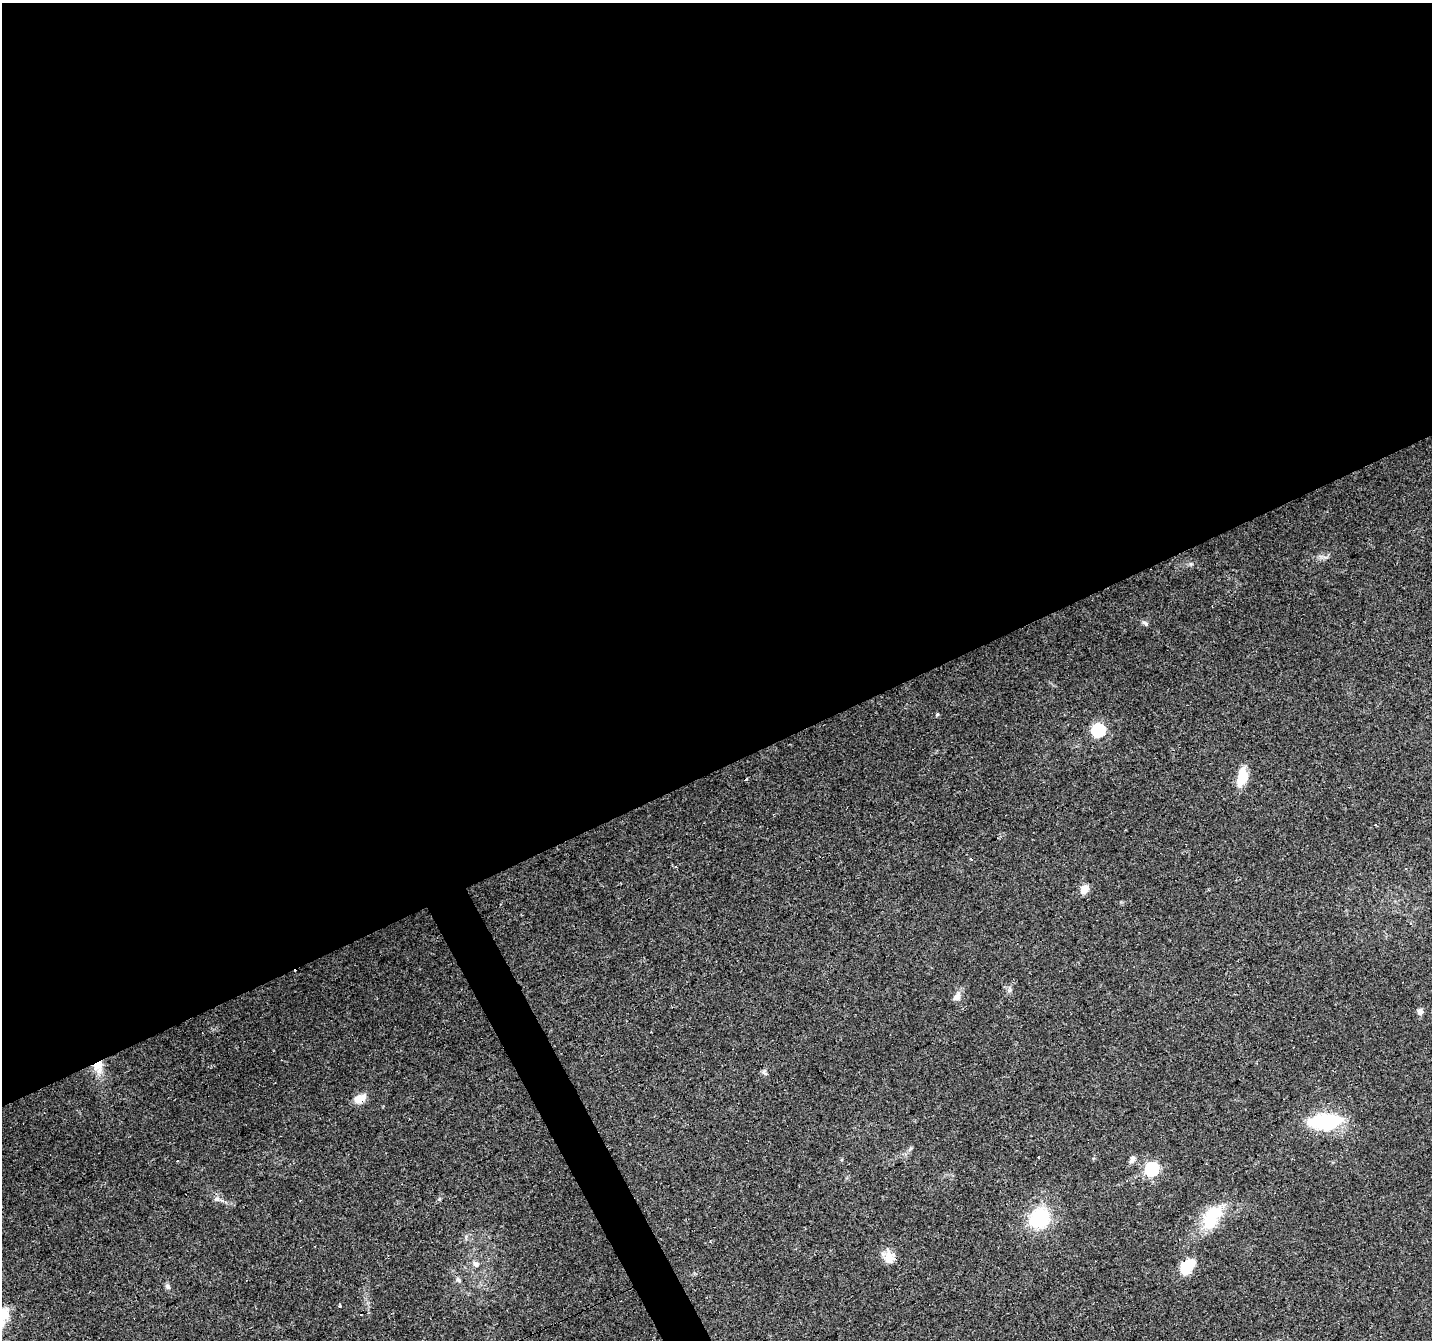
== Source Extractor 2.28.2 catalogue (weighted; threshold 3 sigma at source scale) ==
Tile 2 of 4 x 4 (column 2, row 1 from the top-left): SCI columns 1431-2860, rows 4164-5501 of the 5720 x 5594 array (HDU 1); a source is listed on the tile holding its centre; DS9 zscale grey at full resolution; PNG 1434 x 1342 px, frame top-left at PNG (2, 3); no overlay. Shown black and unused: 59% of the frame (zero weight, under 3 of 4 exposures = <1% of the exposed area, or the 3 px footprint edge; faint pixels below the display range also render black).
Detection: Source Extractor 2.28.2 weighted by HDU 2 'WHT'; one run over the whole footprint, this tile lists its part. Background 0.0436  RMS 0.005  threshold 0.0225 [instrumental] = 3 sigma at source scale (4.5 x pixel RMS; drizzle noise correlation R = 1.50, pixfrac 1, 0.0396/0.0396 arcsec/px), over >= 5 px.
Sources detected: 32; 1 inside a brighter object's white glare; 7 cosmic-ray / hot-pixel residue — not listed; the other 24 listed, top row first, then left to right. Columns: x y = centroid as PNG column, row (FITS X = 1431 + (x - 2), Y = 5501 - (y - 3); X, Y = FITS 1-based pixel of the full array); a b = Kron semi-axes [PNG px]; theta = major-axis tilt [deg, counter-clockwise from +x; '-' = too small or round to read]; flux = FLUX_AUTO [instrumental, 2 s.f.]
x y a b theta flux
1145 623 9 5 -27 1.1
937 714 4 3 - 0.71
1098 730 6 6 - 65
1242 777 22 11 82 9.7
675 867 3 3 - 1.1
1405 869 3 3 - 0.63
1084 889 8 6 64 6.6
957 997 12 8 59 2.8
1420 1011 8 7 - 1.9
98 1066 17 12 84 6.9
765 1073 9 4 -34 0.87
360 1098 16 9 23 5.4
1331 1121 41 17 14 29
1132 1160 12 6 55 1.7
1152 1169 6 6 - 72
217 1199 8 5 18 1.2
1211 1217 34 19 54 20
1039 1218 24 20 49 28
889 1258 16 13 54 5.2
476 1264 8 7 - 2
1186 1267 15 9 56 19
458 1280 7 6 - 1.3
168 1287 8 6 -47 1.3
340 1306 4 3 - 0.68
Overlapping masked pixels (flux is a lower limit): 1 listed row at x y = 98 1066
Unlisted compact peaks at least as high as the median listed source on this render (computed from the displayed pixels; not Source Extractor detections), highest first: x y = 1191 564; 1009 990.